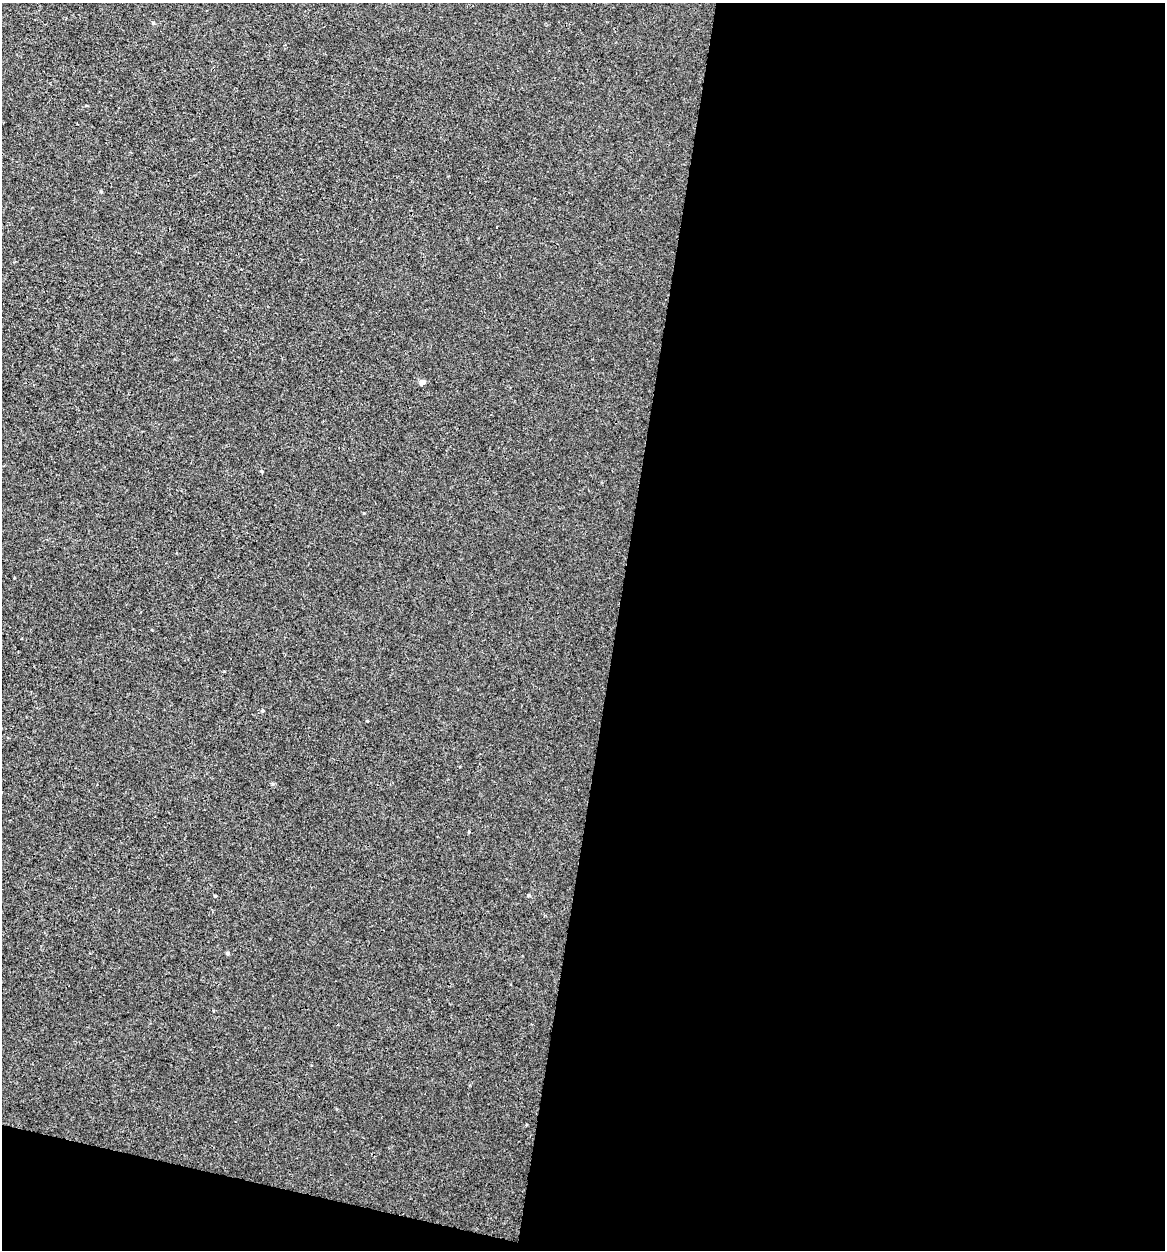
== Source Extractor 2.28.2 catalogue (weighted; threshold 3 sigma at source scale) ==
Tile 16 of 4 x 4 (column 4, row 4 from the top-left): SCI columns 3763-4925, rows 23-1270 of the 5257 x 5027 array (HDU 1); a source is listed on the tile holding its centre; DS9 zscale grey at full resolution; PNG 1167 x 1252 px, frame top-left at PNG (2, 3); no overlay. Shown black and unused: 50% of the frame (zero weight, under 3 of 4 exposures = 4% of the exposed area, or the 3 px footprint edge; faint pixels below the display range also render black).
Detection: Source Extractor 2.28.2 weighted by HDU 2 'WHT'; one run over the whole footprint, this tile lists its part. Background -2.61e-04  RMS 0.0026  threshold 0.0118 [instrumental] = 3 sigma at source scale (4.5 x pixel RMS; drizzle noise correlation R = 1.50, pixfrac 1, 0.0396/0.0396 arcsec/px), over >= 5 px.
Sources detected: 7; all 7 listed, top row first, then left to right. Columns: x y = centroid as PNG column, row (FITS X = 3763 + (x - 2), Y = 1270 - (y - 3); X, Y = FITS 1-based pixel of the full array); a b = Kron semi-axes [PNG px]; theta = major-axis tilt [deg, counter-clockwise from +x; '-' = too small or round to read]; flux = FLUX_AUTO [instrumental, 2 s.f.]
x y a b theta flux
153 23 4 4 - 0.31
422 382 5 4 - 2.1
261 471 5 3 - 0.25
262 710 5 4 - 0.32
469 832 4 3 - 0.21
215 896 3 3 - 0.27
228 953 5 4 - 0.41